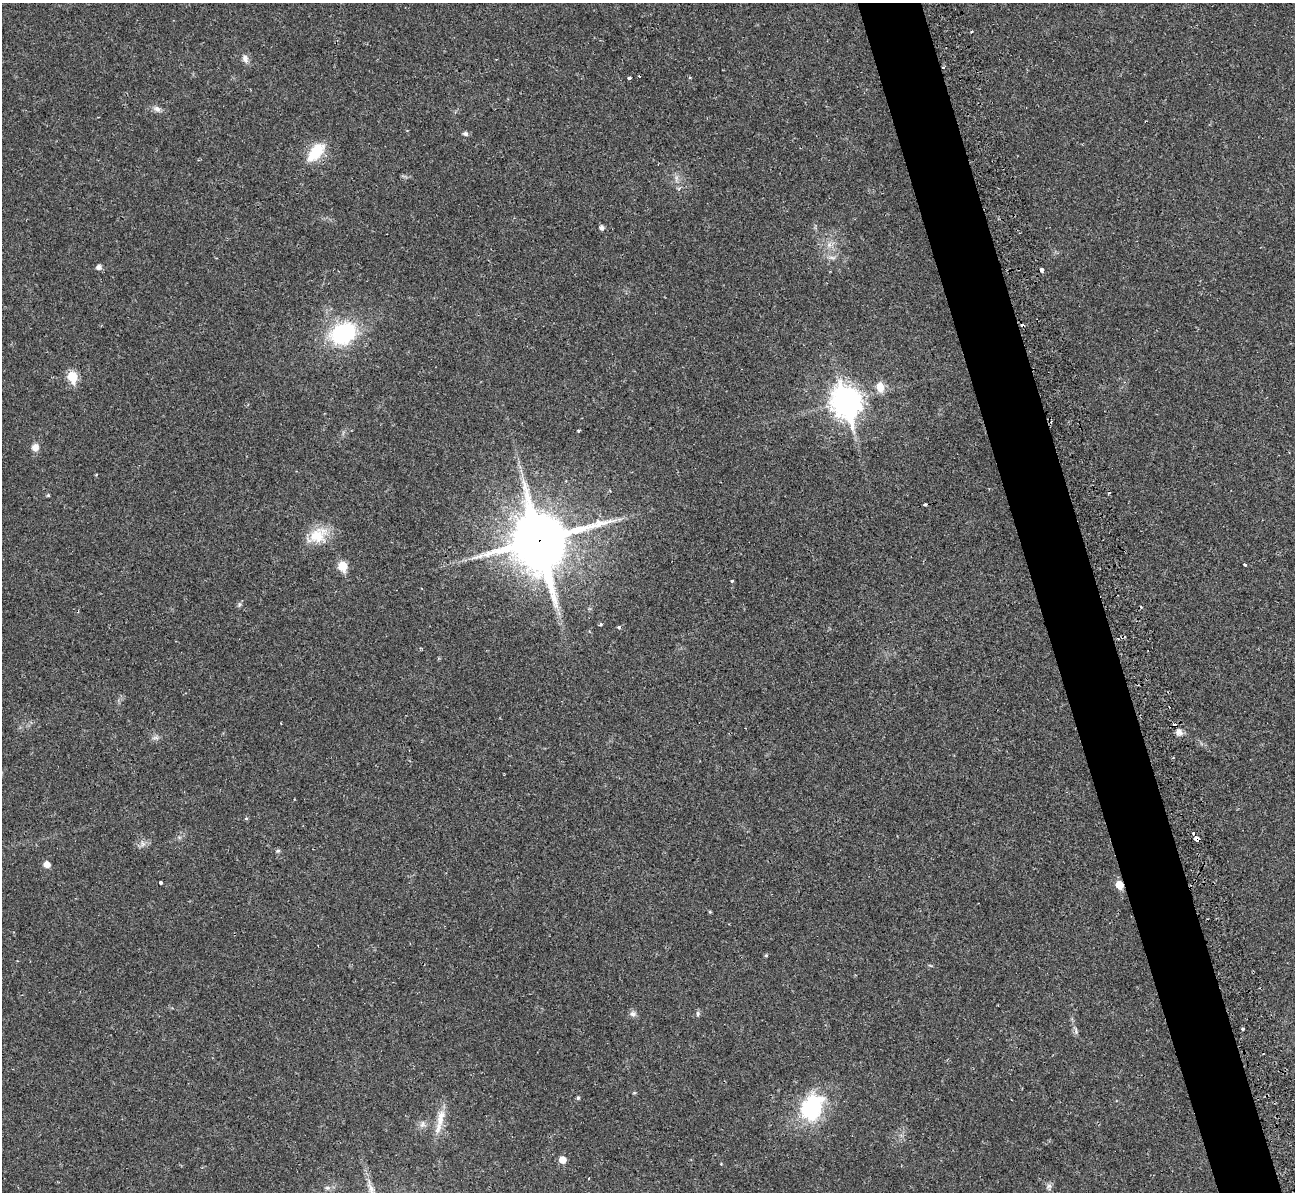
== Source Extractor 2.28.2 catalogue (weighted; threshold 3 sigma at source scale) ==
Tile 6 of 4 x 4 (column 2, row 2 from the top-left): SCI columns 1308-2600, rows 2687-3876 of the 5239 x 5221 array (HDU 1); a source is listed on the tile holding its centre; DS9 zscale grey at full resolution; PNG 1297 x 1194 px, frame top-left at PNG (2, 3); no overlay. Shown black and unused: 5% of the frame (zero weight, under 2 of 3 exposures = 3% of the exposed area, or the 3 px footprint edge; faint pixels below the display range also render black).
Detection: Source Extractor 2.28.2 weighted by HDU 2 'WHT'; one run over the whole footprint, this tile lists its part. Background 0.0282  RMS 0.004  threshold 0.0182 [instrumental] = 3 sigma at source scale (4.5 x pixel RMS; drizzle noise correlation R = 1.50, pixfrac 1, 0.05/0.05 arcsec/px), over >= 5 px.
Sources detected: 53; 3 cosmic-ray / hot-pixel residue — not listed; the other 50 listed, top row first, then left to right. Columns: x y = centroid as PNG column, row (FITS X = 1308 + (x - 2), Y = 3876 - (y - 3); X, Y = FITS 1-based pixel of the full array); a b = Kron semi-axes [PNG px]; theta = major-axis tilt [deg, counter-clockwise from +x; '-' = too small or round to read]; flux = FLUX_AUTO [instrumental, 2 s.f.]
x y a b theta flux
971 31 3 3 - 0.82
245 59 11 8 -78 1.9
943 68 3 3 - 0.91
639 76 3 2 - 0.25
629 78 3 3 - 0.84
157 109 11 7 -38 1.6
465 134 7 6 - 0.87
316 152 22 12 51 12
602 228 5 5 - 1.5
829 245 6 6 - 1.2
832 257 11 4 -11 1.2
99 267 5 5 - 1.7
1041 270 4 3 - 2.4
343 333 19 15 27 44
73 376 6 5 - 17
880 387 10 8 -76 4.8
846 402 12 9 -73 500
35 447 11 10 - 2.2
96 474 4 3 - 0.35
48 495 4 4 - 0.41
925 505 4 3 - 1.3
318 535 26 19 32 9.6
539 540 21 19 -76 2000
1244 564 3 3 - 4.2
342 566 6 5 - 15
732 581 3 3 - 0.57
239 604 7 5 48 0.78
601 624 4 4 - 0.55
619 627 3 3 - 1.1
1118 639 3 2 - 0.39
1179 732 10 8 -63 2.2
156 738 9 4 8 0.96
246 818 5 3 - 0.42
1196 838 4 4 - 11
143 844 9 6 -72 1.3
278 850 6 4 2 0.57
47 864 5 5 - 3.1
160 883 3 3 - 0.99
1119 885 5 5 - 8.7
766 955 4 4 - 0.48
633 1014 9 7 10 1.4
698 1014 8 4 82 0.69
1243 1029 3 3 - 0.97
578 1098 4 4 - 0.59
812 1108 32 23 62 32
440 1118 29 9 78 6
422 1124 10 7 73 1.6
562 1160 5 5 - 4.9
1049 1186 7 7 - 1.1
327 1188 8 4 -8 0.86
Overlapping masked pixels (flux is a lower limit): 5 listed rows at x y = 943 68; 539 540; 1179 732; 1196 838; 1119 885
Unlisted compact peaks at least as high as the median listed source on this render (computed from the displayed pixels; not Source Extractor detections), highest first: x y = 578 431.